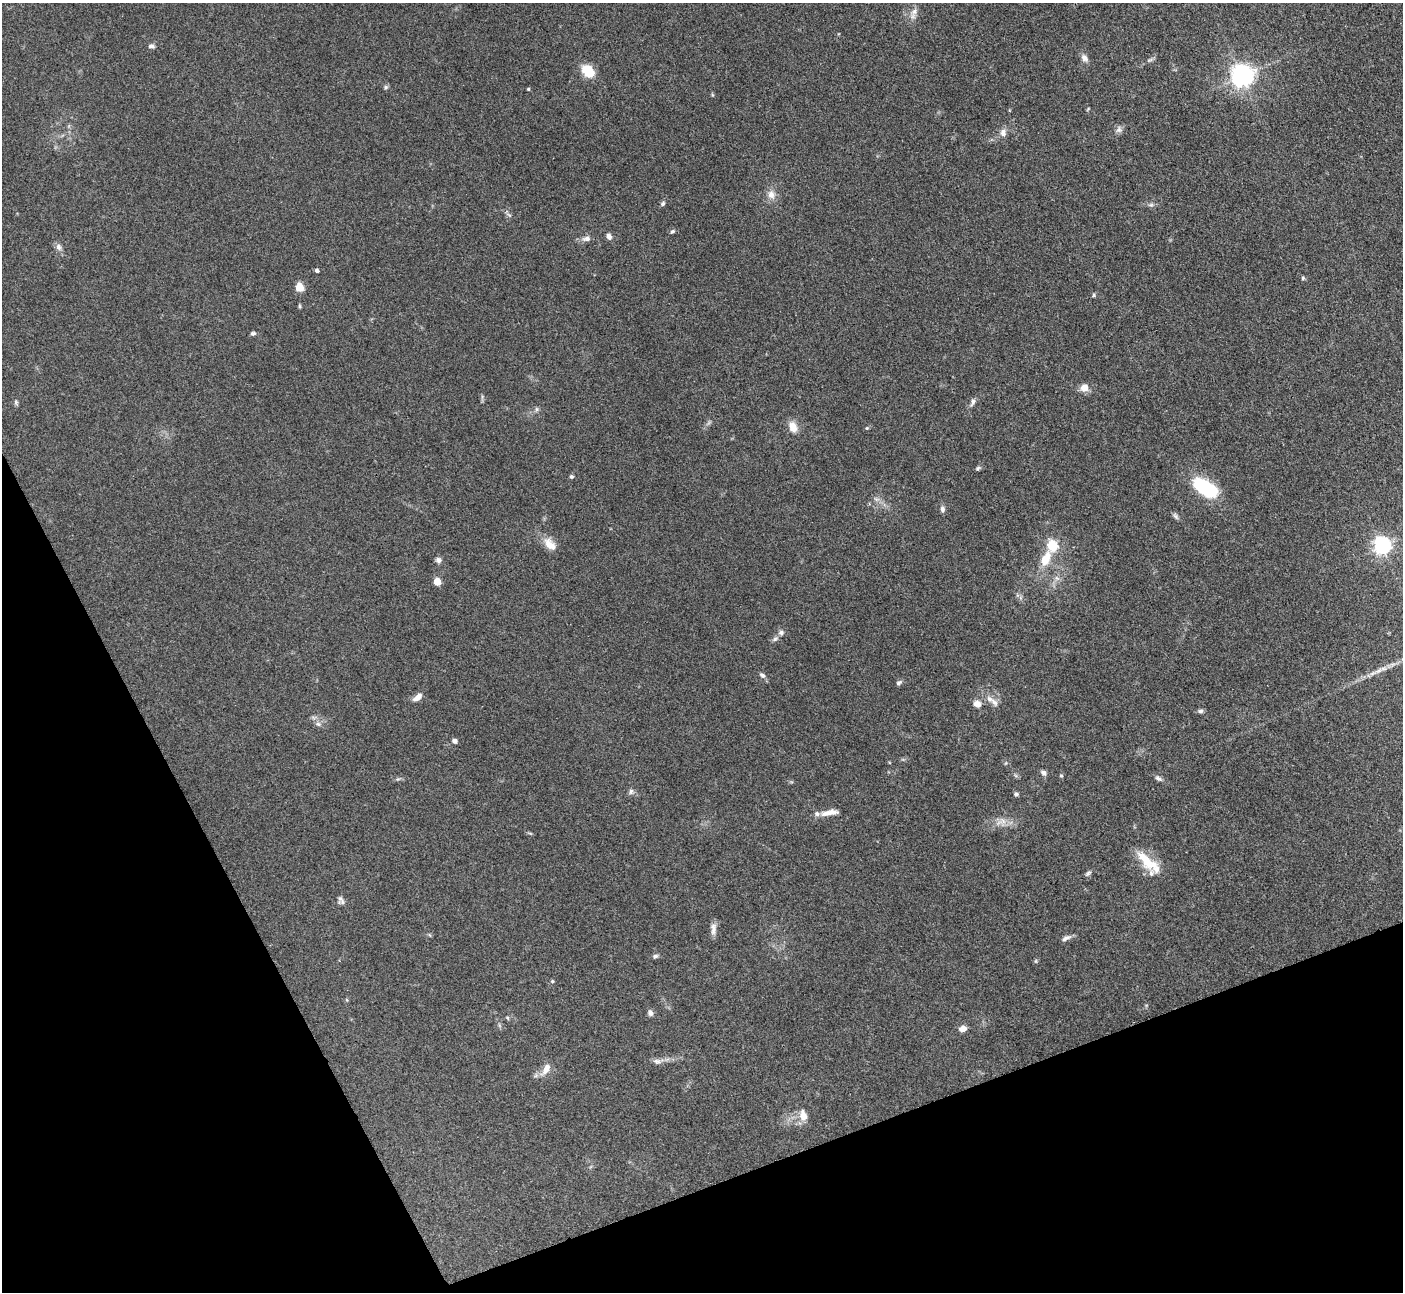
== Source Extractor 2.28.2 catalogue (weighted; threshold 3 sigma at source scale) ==
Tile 14 of 4 x 4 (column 2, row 4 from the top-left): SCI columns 1411-2811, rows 291-1580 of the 5623 x 5610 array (HDU 1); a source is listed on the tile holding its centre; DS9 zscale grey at full resolution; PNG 1405 x 1294 px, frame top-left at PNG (2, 3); no overlay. Shown black and unused: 20% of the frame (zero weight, under 3 of 4 exposures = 1% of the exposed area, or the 3 px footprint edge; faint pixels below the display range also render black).
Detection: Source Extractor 2.28.2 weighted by HDU 2 'WHT'; one run over the whole footprint, this tile lists its part. Background 0.201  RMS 0.0081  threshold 0.0365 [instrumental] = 3 sigma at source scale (4.5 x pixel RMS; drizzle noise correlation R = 1.50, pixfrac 1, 0.05/0.05 arcsec/px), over >= 5 px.
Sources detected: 78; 2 inside a brighter listed object's ellipse — not listed separately; the other 76 listed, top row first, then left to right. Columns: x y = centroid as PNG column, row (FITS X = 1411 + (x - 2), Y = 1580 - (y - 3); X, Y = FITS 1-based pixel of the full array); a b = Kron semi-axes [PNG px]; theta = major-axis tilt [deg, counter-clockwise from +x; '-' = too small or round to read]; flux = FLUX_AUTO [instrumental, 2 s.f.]
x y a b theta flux
914 12 13 7 48 4.9
151 46 9 5 -8 2.1
1084 58 11 7 -54 3.7
1150 60 10 4 13 1.7
588 71 13 9 -48 21
1242 76 7 7 - 590
386 87 6 5 - 1.5
528 89 4 4 - 0.89
1088 109 5 3 - 0.68
1119 130 9 8 - 3
1003 133 9 8 - 4.3
771 194 12 10 -76 6.1
663 203 7 6 - 1.6
1151 205 8 5 7 1.9
509 215 8 4 -36 1.5
672 231 7 5 37 1.5
609 236 8 6 -63 3
587 238 11 7 7 4
58 247 10 7 -68 3.4
317 270 4 4 - 2.3
1303 278 5 5 - 1.2
299 287 7 7 - 12
1094 295 6 4 89 0.99
299 306 6 4 -89 1
253 333 6 5 - 1.8
1085 387 10 10 - 6.2
16 402 7 5 -83 1.5
973 402 12 5 72 2.6
536 409 7 4 -90 1.4
793 427 12 9 -67 9.2
867 428 5 4 - 0.89
978 468 7 5 51 1.4
571 476 5 5 - 1.4
1205 488 26 12 -31 62
876 499 8 4 -36 2
942 509 8 6 -87 2.4
1176 516 10 5 -53 2
550 544 20 11 -45 9.5
1052 546 6 5 - 56
1382 546 7 6 - 290
1045 559 19 10 64 15
438 560 8 7 - 2.5
437 582 5 5 - 21
781 632 8 7 - 2.5
775 639 9 5 41 2.2
762 675 9 6 -38 2.3
899 682 8 5 32 1.8
418 697 12 6 39 5.2
989 699 11 8 -48 4.7
977 704 9 8 - 5.5
1200 711 8 5 1 1.9
318 724 7 6 - 2.4
455 741 5 4 - 3.7
1043 773 7 6 - 2.8
1061 776 5 4 - 0.93
1158 778 10 6 -36 2.5
631 791 8 6 74 2.1
1016 794 6 5 - 1.8
829 813 23 7 9 7.1
1003 821 12 6 -45 4.8
1147 861 35 13 -43 23
1088 873 9 4 38 1.7
341 900 11 7 -71 2.8
713 929 16 7 -90 4.6
1066 938 14 5 26 3.1
655 956 8 5 14 1.8
1035 961 6 4 90 1
552 981 5 4 - 1
347 1000 5 3 - 0.76
650 1013 8 6 -83 2.9
507 1018 6 4 -59 0.95
499 1025 7 4 -71 1.2
963 1029 7 6 - 5.9
657 1061 13 7 -6 3.7
546 1069 17 8 56 7.6
803 1115 16 10 -82 8.3